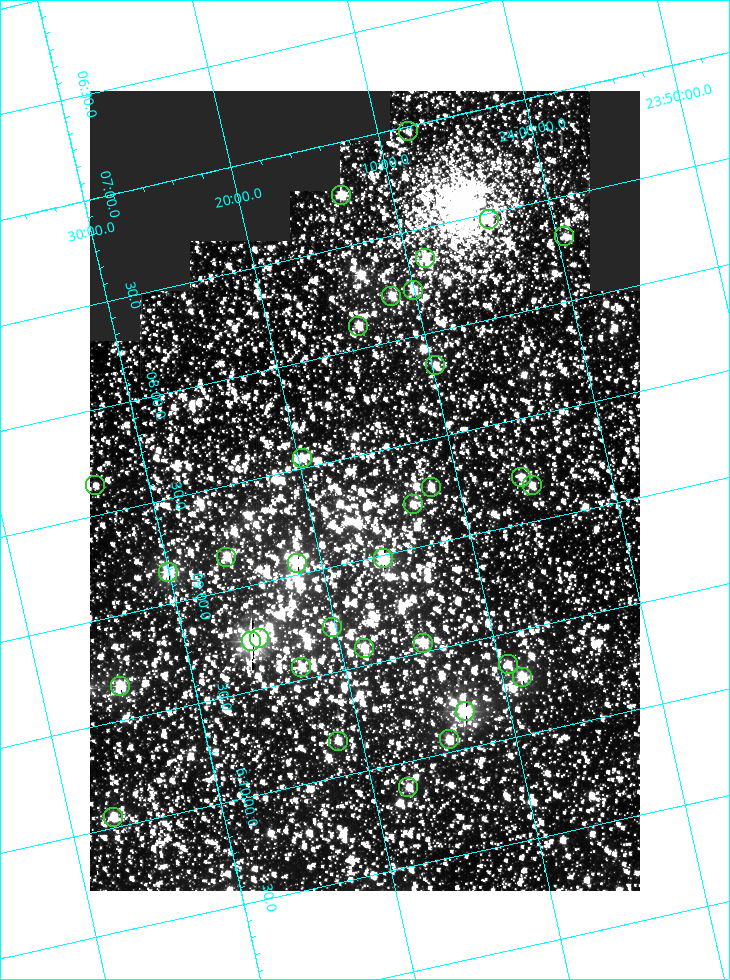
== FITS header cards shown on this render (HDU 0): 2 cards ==
NAXIS1  =                  550
NAXIS2  =                  800

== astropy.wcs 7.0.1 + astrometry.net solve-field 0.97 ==
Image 550 x 800 px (HDU 0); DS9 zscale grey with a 90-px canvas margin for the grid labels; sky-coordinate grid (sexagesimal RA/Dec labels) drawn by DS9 from the SOLVED WCS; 33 Tycho-2 reference stars matched to detected sources circled (green)
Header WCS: RA---TAN/DEC--TAN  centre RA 06:08:40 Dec +24:16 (92.17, +24.27 deg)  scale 3.97 arcsec/px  FOV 36.4' x 53.0'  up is -103 deg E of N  parity normal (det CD < 0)
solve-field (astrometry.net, Tycho-2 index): VERIFIED the header's WCS against the Tycho-2 star catalogue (verified at 3 index scales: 18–32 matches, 0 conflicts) and refined it, rather than solving blind
Solved WCS: RA---TAN-SIP/DEC--TAN-SIP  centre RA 06:08:40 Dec +24:16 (92.17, +24.27 deg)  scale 3.98 arcsec/px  FOV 36.5' x 53.0'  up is -103 deg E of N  parity normal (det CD < 0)
The solver's refit moves the header's centre by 0.12 arcsec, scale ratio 1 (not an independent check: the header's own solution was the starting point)
Tycho-2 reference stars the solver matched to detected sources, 33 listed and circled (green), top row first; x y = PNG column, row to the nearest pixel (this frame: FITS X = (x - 90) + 1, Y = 800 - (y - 91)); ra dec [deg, ICRS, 3 dp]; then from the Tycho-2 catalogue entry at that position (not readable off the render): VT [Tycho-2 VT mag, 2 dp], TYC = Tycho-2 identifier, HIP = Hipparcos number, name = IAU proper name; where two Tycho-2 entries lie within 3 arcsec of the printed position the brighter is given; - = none
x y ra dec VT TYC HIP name
408 131 91.756 +24.135 11.55 1864-383-1 - -
341 195 91.813 +24.222 9.50 1864-951-1 - -
489 219 91.882 +24.069 10.67 1864-1197-1 - -
564 236 91.922 +23.991 11.04 1864-773-1 - -
425 258 91.910 +24.147 9.81 1864-677-1 - -
413 290 91.945 +24.168 9.83 1864-545-1 - -
391 296 91.946 +24.193 9.49 1864-879-1 - -
358 326 91.972 +24.235 9.87 1864-607-1 - -
435 365 92.040 +24.163 9.97 1864-387-1 - -
302 458 92.113 +24.329 10.09 1877-692-1 - -
521 477 92.195 +24.097 9.91 1877-1306-1 - -
95 485 92.090 +24.558 11.22 1868-1493-1 - -
532 485 92.208 +24.088 10.02 1877-898-1 - -
431 487 92.182 +24.197 9.90 1877-42-1 - -
413 504 92.198 +24.221 10.14 1877-234-1 - -
226 557 92.210 +24.434 9.33 1881-345-1 - -
383 558 92.254 +24.266 8.73 1877-224-1 - -
297 563 92.236 +24.360 8.19 1877-300-1 29148 -
168 572 92.212 +24.501 8.67 1881-93-1 - -
332 627 92.321 +24.338 9.42 1877-884-1 - -
259 638 92.315 +24.419 9.14 1881-15-1 - -
251 641 92.316 +24.428 7.55 1881-1595-1 - -
423 643 92.364 +24.244 8.80 1877-1589-1 - -
364 648 92.355 +24.308 9.21 1877-702-1 - -
508 664 92.412 +24.157 10.23 1877-766-1 - -
301 667 92.360 +24.380 9.69 1881-496-1 - -
522 677 92.431 +24.145 8.75 1877-16-1 - -
120 686 92.334 +24.580 8.60 1881-81-1 - -
465 711 92.456 +24.215 7.57 1877-1484-1 - -
449 739 92.485 +24.239 9.49 1877-1276-1 - -
338 741 92.457 +24.359 9.75 1877-1432-1 - -
408 787 92.531 +24.294 10.40 1877-334-1 - -
113 817 92.487 +24.619 9.38 1881-1542-1 - -